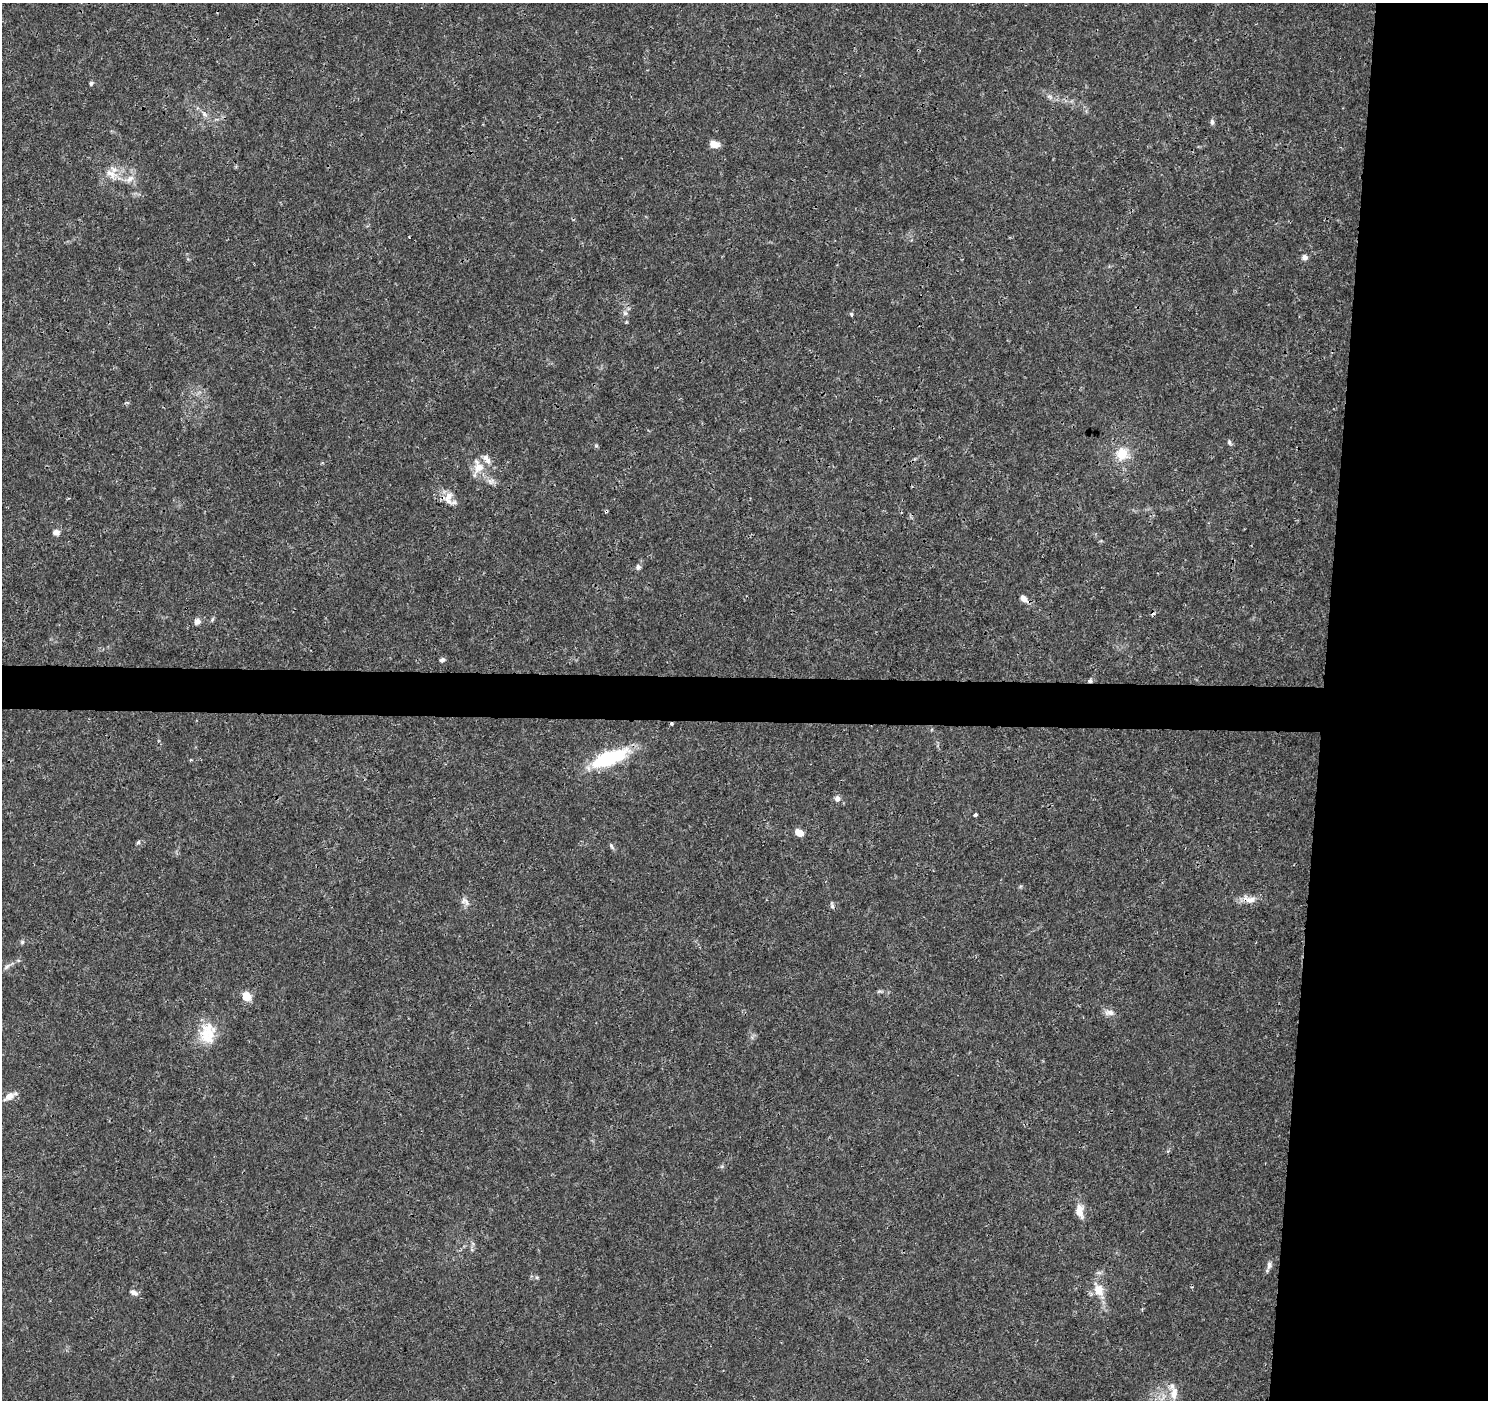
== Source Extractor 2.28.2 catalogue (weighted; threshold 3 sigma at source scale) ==
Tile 6 of 3 x 3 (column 3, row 2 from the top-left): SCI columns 2972-4457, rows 1626-3023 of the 4466 x 4702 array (HDU 1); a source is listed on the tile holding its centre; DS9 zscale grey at full resolution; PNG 1490 x 1402 px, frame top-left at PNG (2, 3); no overlay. Shown black and unused: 14% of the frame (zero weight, under 3 of 4 exposures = <1% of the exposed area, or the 3 px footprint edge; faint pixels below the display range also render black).
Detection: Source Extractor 2.28.2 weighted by HDU 2 'WHT'; one run over the whole footprint, this tile lists its part. Background 0.00382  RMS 0.0011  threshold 0.0051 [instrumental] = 3 sigma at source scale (4.5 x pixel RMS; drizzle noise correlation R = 1.50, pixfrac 1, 0.0396/0.0396 arcsec/px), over >= 5 px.
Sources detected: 49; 2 cosmic-ray / hot-pixel residue — not listed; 4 inside a brighter listed object's ellipse — not listed separately; the other 43 listed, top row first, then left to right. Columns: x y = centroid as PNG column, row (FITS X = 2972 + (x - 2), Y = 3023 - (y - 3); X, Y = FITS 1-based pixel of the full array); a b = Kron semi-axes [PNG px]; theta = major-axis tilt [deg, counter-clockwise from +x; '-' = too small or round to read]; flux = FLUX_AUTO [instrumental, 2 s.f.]
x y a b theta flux
91 83 6 5 - 0.2
1050 97 8 5 -31 0.33
204 114 9 6 -51 0.42
1212 122 8 5 -88 0.3
714 144 9 6 -21 1.3
111 174 21 10 -33 1.6
130 179 12 8 39 0.8
1305 257 6 6 - 0.59
625 313 8 6 -2 0.34
851 314 5 4 - 0.21
1229 442 8 5 -64 0.24
1122 454 16 15 - 2.3
478 467 22 15 -74 2
448 496 17 11 46 1.3
56 532 8 6 -9 0.58
638 567 6 6 - 0.36
1024 598 12 6 -42 0.74
197 621 8 7 - 0.56
442 660 6 5 - 0.33
1090 681 6 5 - 0.31
672 724 4 3 - 0.19
609 758 44 15 22 8.3
837 799 8 8 - 0.49
975 815 4 3 - 0.44
799 833 8 6 -33 1.4
138 842 6 5 - 0.19
612 846 9 4 -55 0.24
1249 899 21 9 -10 1.1
465 901 13 8 -26 0.61
832 905 9 5 -80 0.24
22 942 5 5 - 0.2
7 967 11 5 41 0.36
879 991 9 4 13 0.2
247 997 5 5 - 4.6
1109 1012 14 8 -3 0.66
207 1033 29 21 87 3.5
9 1096 13 7 32 0.95
1079 1211 16 9 -82 1.4
1269 1265 11 7 84 0.47
537 1277 5 5 - 0.18
1099 1290 12 9 -71 1.7
134 1293 9 6 -27 0.56
1174 1393 18 10 84 1.5
Overlapping masked pixels (flux is a lower limit): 4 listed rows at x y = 1024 598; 1090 681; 672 724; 1249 899